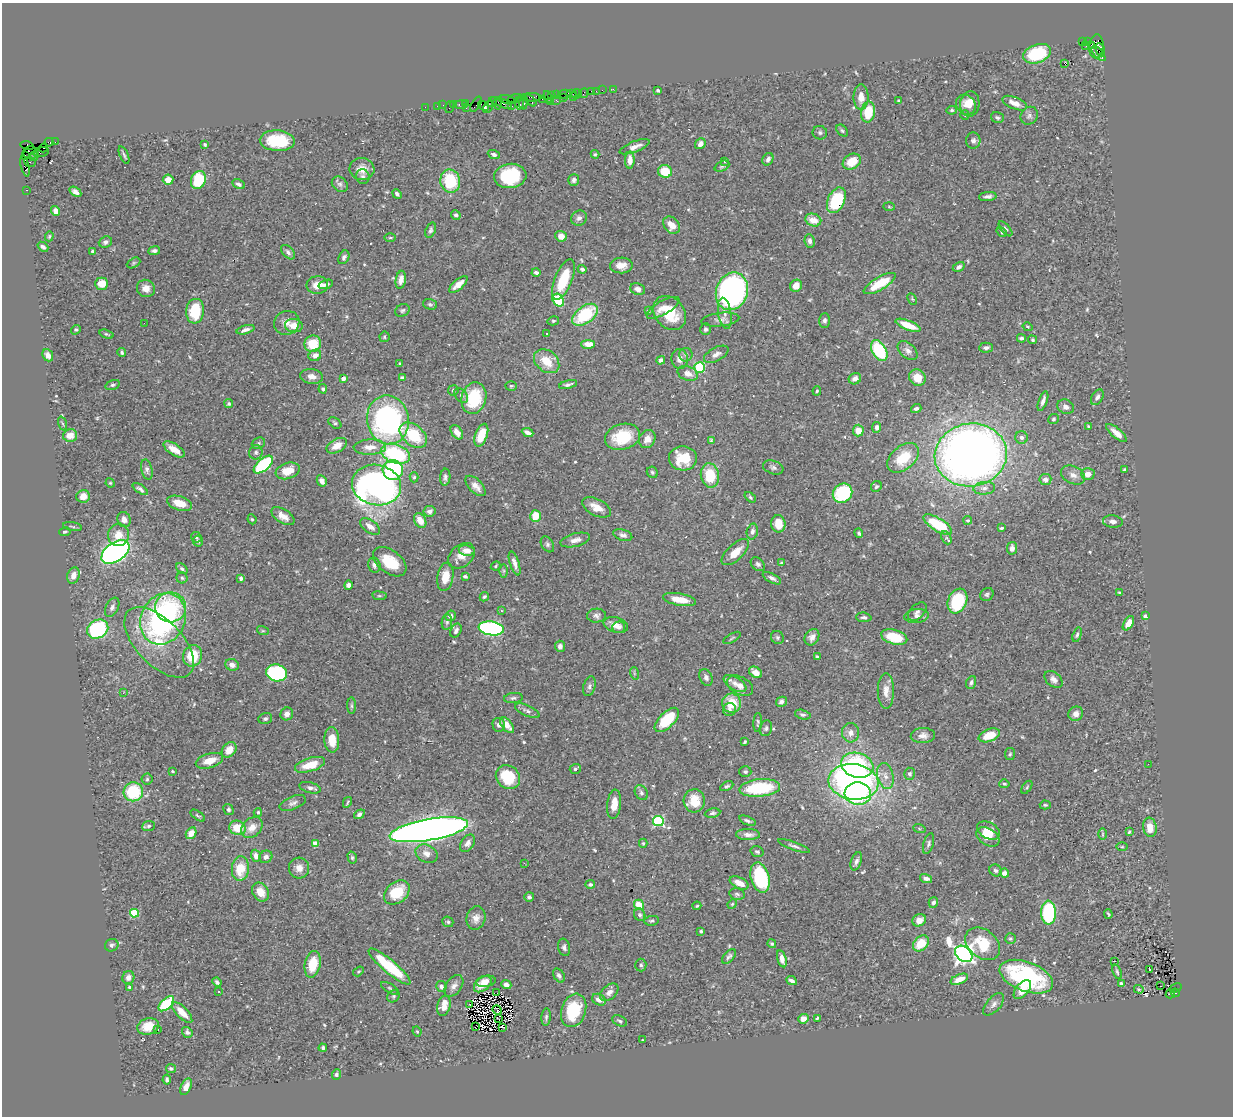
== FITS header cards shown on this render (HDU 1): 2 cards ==
NAXIS1  =                 1231
NAXIS2  =                 1114

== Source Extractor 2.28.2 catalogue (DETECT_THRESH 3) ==
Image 1231 x 1114 px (HDU 1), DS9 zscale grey, 1 PNG px = 1 image px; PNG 1235 x 1118 px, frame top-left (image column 1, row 1114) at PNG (2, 3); each listed source drawn as its Kron ellipse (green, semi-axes under 4 px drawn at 4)
Background 0.479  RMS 0.023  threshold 0.0701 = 3 sigma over >= 5 px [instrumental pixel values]
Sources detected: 572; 3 with non-positive FLUX_AUTO (blend fragments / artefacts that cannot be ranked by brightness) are neither listed nor drawn; of the other 569, the 500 brightest by FLUX_AUTO listed and drawn (69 fainter detections omitted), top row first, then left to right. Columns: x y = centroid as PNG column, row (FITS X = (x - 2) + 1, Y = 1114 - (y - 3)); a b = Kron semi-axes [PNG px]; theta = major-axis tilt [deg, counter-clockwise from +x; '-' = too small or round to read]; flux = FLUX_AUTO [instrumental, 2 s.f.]
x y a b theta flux
1082 42 3 2 - 48
1087 42 3 2 - 17
1092 45 4 3 - 160
1086 46 2 2 - 8
1096 46 12 7 84 580
1100 50 7 3 -69 160
1098 53 9 4 -47 120
1037 54 14 9 19 88
1065 63 4 2 - 18
613 89 2 2 - 8.7
602 90 2 2 - 15
658 90 3 3 - 2.7
592 91 3 3 - 29
596 91 2 2 - 7.4
572 93 5 2 - 36
583 93 5 2 - 18
565 94 7 3 9 82
576 94 5 4 - 83
551 95 3 2 - 34
556 95 2 2 - 16
532 97 10 3 -2 110
548 97 6 3 -74 65
563 97 3 2 - 36
573 97 2 2 - 230
861 97 12 7 90 13
515 98 7 3 18 170
542 99 2 2 - 27
507 100 7 4 -15 100
530 100 7 3 -45 85
557 101 3 2 - 72
898 101 4 4 - 2.2
492 102 5 4 - 32
523 102 7 4 -87 93
550 102 4 2 - 57
466 103 3 3 - 41
501 103 11 3 -24 170
519 103 6 3 -89 230
1015 103 13 6 -23 13
454 104 3 3 - 52
476 104 8 3 58 53
497 104 5 3 - 120
970 104 13 9 83 18
443 105 2 2 - 15
461 105 6 3 -6 76
966 105 10 9 - 12
437 106 2 2 - 20
484 106 6 2 -34 72
512 106 2 2 - 21
425 107 2 2 - 11
449 107 6 2 72 60
488 107 6 3 59 66
466 108 3 2 - 25
952 110 5 4 - 2.3
868 112 10 7 80 48
965 115 5 4 - 2
1029 116 9 8 - 5.7
997 117 6 5 - 4.7
842 131 7 5 -48 3.1
820 133 7 6 - 3.7
277 141 17 10 -3 65
973 141 8 7 - 5.5
49 142 4 3 - 36
55 142 2 2 - 8
205 144 3 3 - 2.6
700 144 6 5 - 6.7
27 146 7 3 -14 90
635 147 16 5 21 11
44 148 5 3 - 57
30 152 7 6 - 510
41 152 8 5 12 61
494 154 6 4 -22 4.5
595 154 4 4 - 2.2
124 155 9 2 -66 2.8
26 156 4 4 - 19
34 156 5 3 - 310
768 159 6 5 - 6.1
630 160 8 5 89 13
725 161 3 3 - 4.4
30 162 6 5 - 330
852 162 9 7 31 32
25 166 10 4 -77 81
722 166 8 5 24 3.5
362 169 12 11 - 17
665 171 7 6 - 37
510 176 16 12 6 97
363 177 7 6 - 4.3
168 180 5 5 - 13
198 180 9 7 68 71
574 180 6 5 - 4.3
450 181 12 10 -76 73
239 184 6 4 -28 4.7
340 184 9 6 -42 4.9
26 190 3 2 - 22
75 192 6 4 -33 6.2
397 194 5 3 - 4
988 196 9 4 5 5.5
836 200 13 8 65 110
889 207 6 4 -3 1.8
56 211 5 4 - 8.3
456 215 5 4 - 4.2
579 218 8 7 - 6.8
813 220 8 6 -21 20
672 225 10 7 -48 18
1005 229 9 4 -49 3.2
431 230 8 5 70 3.4
1002 232 6 4 -52 2.1
49 236 5 4 - 1.9
561 236 6 5 - 15
390 237 6 4 0 2.2
810 241 7 5 -81 5.3
105 242 7 5 23 4.8
43 247 6 4 -39 4.3
92 251 3 3 - 2.2
154 251 6 4 7 4.7
288 252 8 5 -48 5.3
344 257 7 5 63 4.5
134 263 7 4 28 2.6
621 265 11 8 1 15
959 267 6 4 31 3.8
582 269 4 4 - 3.8
536 272 4 3 - 4.2
563 279 21 8 68 60
401 280 9 5 80 10
880 283 18 6 30 48
102 284 6 6 - 27
326 284 7 4 17 6
317 285 11 8 3 17
458 285 11 5 40 12
796 286 6 5 - 16
146 288 9 8 - 13
638 289 7 5 -23 7.5
732 291 19 15 70 500
912 299 6 4 -63 2
558 300 7 5 -56 88
430 304 7 5 -17 3.2
663 308 18 7 30 13
402 310 7 6 - 3.4
195 311 12 9 84 68
648 311 4 3 - 2
670 313 19 14 -49 54
725 313 15 6 -81 10
585 315 14 8 36 99
720 320 19 6 6 9.2
824 320 7 5 88 4.3
553 321 6 4 12 2.4
144 323 2 2 - 25
287 323 13 11 28 13
908 325 13 5 -21 30
294 326 9 6 -9 18
1028 327 5 3 - 1.8
705 329 6 5 - 4.4
76 330 5 4 - 2.2
246 330 9 4 17 5.8
106 334 7 4 -18 2.2
547 334 3 3 - 2.1
385 337 5 5 - 2.9
1021 338 4 4 - 3.4
1033 340 5 4 - 2.4
313 344 8 8 - 47
588 344 7 4 0 15
986 348 7 5 2 5.2
879 351 11 7 -60 120
908 351 11 7 -41 7.8
122 352 4 4 - 2.9
716 354 13 6 28 8.7
48 355 6 5 - 12
315 355 6 5 - 9
686 355 7 6 - 4.2
680 359 10 8 -89 9.8
661 360 4 4 - 6.4
547 361 14 10 -40 35
400 363 3 3 - 2.1
699 368 5 5 - 110
688 373 10 7 -23 11
312 376 11 7 -9 9.9
343 378 4 3 - 8.5
402 378 4 3 - 3.5
917 378 8 7 - 23
855 379 6 5 - 7.3
112 385 7 4 17 3.4
568 385 9 4 14 4.2
511 386 5 4 - 2.2
323 389 5 4 - 3.3
453 390 5 5 - 3
817 391 5 4 - 2.2
461 395 8 5 -50 3.9
1097 397 8 5 57 5.3
474 398 16 12 76 71
1043 401 10 4 70 6.7
229 404 4 4 - 2.5
1066 407 8 7 - 7.3
916 408 5 4 - 4.2
1053 419 5 5 - 2.5
388 420 24 21 -79 370
335 423 7 5 -37 3
63 424 7 3 -71 2.2
877 427 5 4 - 6.6
1089 427 4 3 - 2.4
858 431 6 5 - 18
457 432 8 5 -55 11
528 432 6 3 -24 7.5
1116 433 13 5 -40 14
70 435 7 6 - 18
413 435 15 10 -40 70
481 435 12 6 70 34
622 437 18 13 16 61
1022 437 6 6 - 5.3
647 439 9 8 - 12
711 440 4 3 - 5.5
258 443 7 5 23 2.8
337 446 11 6 29 16
370 447 16 7 1 17
174 449 12 5 -33 17
256 452 7 7 - 4.5
395 454 15 9 -20 160
971 455 36 31 9 1600
683 458 14 12 -3 41
903 458 18 11 40 55
263 465 11 6 41 140
773 467 10 6 -19 5.2
147 470 10 5 -76 4.8
393 470 10 10 - 160
1125 470 3 3 - 2.7
288 471 12 8 19 28
652 472 6 5 - 3
1088 474 7 6 - 12
710 475 12 9 -80 52
1073 475 12 8 -25 10
414 477 5 4 - 2.3
445 477 8 5 86 4.8
1045 480 6 5 - 8
322 481 6 4 -61 8.3
110 483 5 4 - 1.8
377 485 25 20 -11 650
476 486 12 6 -46 13
876 487 6 5 - 3.5
984 488 11 6 5 7.6
140 489 9 4 -34 4.7
842 493 10 9 - 120
83 496 7 6 - 13
750 497 6 4 -42 2.4
180 503 13 7 -17 24
596 507 15 8 -28 19
430 511 6 5 - 6.6
283 516 13 7 -32 14
536 516 6 5 - 37
124 519 8 6 -68 7.7
252 519 5 4 - 2
420 520 8 5 -62 17
968 520 4 4 - 2.3
1113 521 10 6 -6 7.6
778 524 9 7 -82 24
938 525 16 6 -32 80
72 526 9 3 -10 2.3
370 526 11 6 -35 11
1001 528 3 3 - 2.3
65 532 6 3 11 2.1
752 532 8 5 77 5.3
859 533 5 3 - 2.7
118 535 11 10 - 19
623 535 10 5 -17 6
196 537 5 5 - 2.3
946 538 7 4 -64 3.5
575 540 15 6 14 11
198 541 5 5 - 3.4
547 544 9 6 -59 4.2
1012 548 6 5 - 5.7
467 551 8 5 -9 14
115 552 16 9 34 690
735 552 17 8 43 22
461 556 15 10 40 17
390 562 19 11 -37 44
515 563 12 4 -72 8.7
781 563 4 3 - 2.4
758 564 8 6 -44 4.1
374 565 7 6 - 5.8
496 566 5 4 - 1.9
182 569 6 4 -39 3.7
504 571 6 4 90 2.4
73 575 8 6 72 12
465 576 4 3 - 3.4
445 577 14 8 81 24
182 578 5 5 - 2.8
241 578 4 3 - 4.5
772 578 10 4 -29 5.4
348 585 5 4 - 6.7
1120 592 3 3 - 1.9
987 594 7 6 - 3.4
379 596 7 4 -7 2.3
484 597 5 4 - 3.1
679 600 17 6 -11 28
957 601 13 9 68 100
112 607 10 6 64 5.6
170 607 15 15 - 76
501 611 3 3 - 1.8
917 612 11 7 44 6.7
450 616 5 5 - 7.6
596 616 9 7 3 5.7
916 616 12 7 7 8
1145 616 4 4 - 5.9
864 617 8 4 -5 3.7
163 619 26 22 64 370
447 622 8 5 81 3.3
1128 623 8 4 59 17
616 625 12 7 -16 13
619 627 6 5 - 6.2
491 628 13 7 -8 300
98 629 11 9 31 140
263 631 6 4 -18 2
456 631 7 5 62 5.4
1077 635 8 4 73 3.1
777 637 7 6 - 3.3
812 637 9 7 57 8.3
894 637 13 7 -15 55
732 638 10 3 30 2.1
159 642 44 22 -46 89
560 646 5 5 - 6.4
193 656 11 9 67 48
817 657 4 3 - 2.2
232 665 7 6 - 7.4
756 672 7 5 -33 13
276 673 10 8 -13 210
634 673 6 4 -72 2.1
706 677 9 6 -65 5
1054 679 10 7 -41 8.3
971 682 6 5 - 4.4
735 683 12 6 -31 9.2
589 686 10 6 73 4.9
740 686 14 9 -27 12
886 691 18 8 90 15
123 693 3 2 - 3.6
513 698 9 5 6 3.8
781 702 5 5 - 6.6
732 703 9 9 - 38
352 706 8 4 -89 3.1
729 710 6 6 - 5.3
527 711 13 5 -24 5.3
287 714 6 6 - 8
1076 714 7 7 - 9.8
803 715 8 4 -14 3.5
265 719 7 5 20 3.1
667 720 15 7 45 62
758 723 10 3 85 2.7
499 725 7 6 - 5.6
507 725 9 5 -53 16
766 728 8 6 72 3.7
851 733 10 8 -86 10
989 735 11 6 20 33
923 736 12 7 3 9.3
332 740 12 7 -86 24
745 742 4 3 - 2.1
229 750 8 6 50 18
1010 754 6 5 - 2.7
209 761 14 7 17 22
1148 764 2 2 - 2.7
310 765 16 6 17 35
857 765 16 12 -18 170
575 769 5 5 - 4.1
172 771 3 2 - 1.9
745 772 6 5 - 3.3
909 774 6 5 - 4.2
885 776 13 8 -76 12
508 777 13 11 -41 66
147 779 5 5 - 2.3
854 782 25 17 -7 570
1004 784 5 4 - 2.4
727 786 7 4 27 3.2
1027 787 7 4 54 2.3
310 788 11 5 -15 6.4
760 788 20 8 5 110
133 792 10 9 - 80
641 793 8 6 -58 4.4
858 793 13 11 -4 160
694 801 11 10 - 35
347 802 5 2 - 1.9
293 803 14 6 21 6.2
614 804 15 7 83 21
1045 805 5 4 - 1.8
228 809 6 4 -59 3.2
258 812 4 3 - 2.6
712 813 8 4 8 3.6
359 814 6 4 34 4.5
198 816 8 4 -36 2.5
658 821 5 5 - 180
747 821 8 4 -22 3.9
149 826 6 5 - 3.5
252 827 12 9 44 16
1150 827 10 7 -81 20
237 828 8 7 - 33
919 828 6 4 -20 2
429 830 40 10 10 2100
988 830 12 8 -29 20
1129 832 3 3 - 1.9
191 833 6 5 - 17
1103 834 6 4 90 2.1
748 835 12 5 -1 10
988 837 12 8 -32 20
468 843 9 6 54 7.6
643 843 4 4 - 2.1
316 844 4 4 - 29
929 844 11 5 74 4.2
794 846 17 4 -19 4.9
1122 847 6 4 1 1.9
757 852 6 5 - 3.1
427 854 11 8 -27 11
256 856 6 5 - 10
266 857 7 6 - 6.9
352 857 6 4 -75 2.6
856 861 9 5 71 5.8
524 863 3 2 - 3.6
299 868 10 10 - 12
240 869 12 8 84 40
996 870 6 5 - 4.2
1004 873 4 4 - 7.5
760 878 15 9 -75 130
926 879 6 4 -16 5.8
739 883 10 5 -25 17
590 884 5 4 - 3.7
261 892 10 7 -58 20
397 892 14 10 39 57
737 894 8 5 -13 3.4
529 897 5 5 - 4.9
933 903 5 4 - 4.6
732 904 5 4 - 1.8
639 905 5 4 - 26
697 906 4 3 - 1.8
134 913 4 4 - 69
1048 913 12 7 89 150
1108 914 5 2 - 2
640 915 6 5 - 3.8
476 918 12 9 74 11
919 920 7 6 - 10
652 921 7 5 6 2.8
448 922 5 5 - 3
701 931 3 3 - 3.8
1010 939 5 5 - 2.5
921 943 9 6 46 36
772 944 4 4 - 2
983 944 19 14 -39 58
112 945 7 6 - 4
564 947 9 6 -78 4.8
964 954 10 7 -40 1100
729 956 9 4 47 3.8
782 959 9 4 -74 10
1114 961 3 2 - 6.1
313 964 13 8 78 38
641 965 6 5 - 3.6
390 967 27 6 -40 79
1150 969 3 3 - 15
358 971 6 4 34 2.1
1117 972 7 3 -71 2.7
559 975 8 5 -57 4.7
128 977 6 6 - 9.6
1026 977 28 14 -21 220
959 979 9 4 22 16
486 981 10 5 10 8
792 981 6 4 -26 5.8
217 982 5 3 - 4.1
483 984 10 6 39 15
1121 984 4 3 - 3.4
506 985 5 4 - 7.8
454 986 12 7 53 8.5
1161 986 3 2 - 2
130 987 4 4 - 3.3
441 987 5 5 - 5.8
390 988 10 4 -30 3.6
1176 988 6 3 33 55
1139 989 5 4 - 2
1022 990 11 6 50 26
219 992 3 2 - 1.9
609 992 11 7 41 8
497 993 3 2 - 3.3
1176 993 4 3 - 270
1170 994 5 4 - 77
393 996 6 5 - 3.1
599 1000 7 5 -28 9
166 1004 9 5 43 66
994 1004 13 7 48 7.6
470 1005 3 2 - 1.9
444 1006 10 6 74 22
497 1010 5 3 - 1.9
574 1010 17 12 71 74
182 1012 13 5 -46 22
546 1017 9 4 84 3.2
498 1018 3 2 - 1.7
817 1018 4 3 - 2.2
803 1019 5 4 - 13
620 1021 8 5 -27 3.5
148 1026 11 8 15 20
475 1027 2 2 - 1.9
503 1027 3 2 - 11
158 1029 3 2 - 2.6
417 1031 5 3 - 1.8
187 1032 6 5 - 4.2
642 1040 3 2 - 6.4
323 1048 4 3 - 3.1
171 1069 5 4 - 2.8
336 1074 5 4 - 3.4
167 1080 5 3 - 3.5
186 1087 9 5 66 10
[69 fainter detections neither listed nor drawn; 3 non-positive-flux detections neither listed nor drawn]